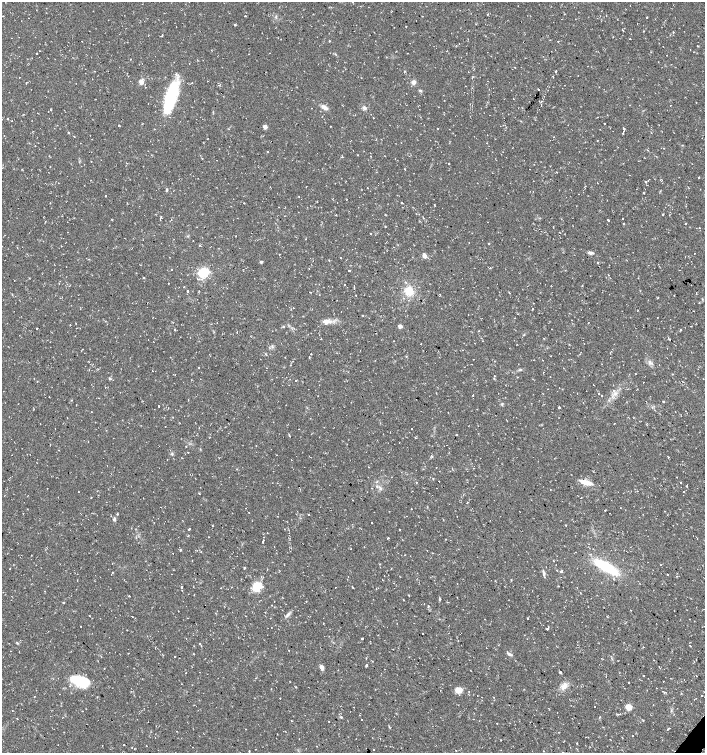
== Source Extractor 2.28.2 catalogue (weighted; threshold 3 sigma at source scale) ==
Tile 6 of 4 x 4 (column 2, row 2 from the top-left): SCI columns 1639-3043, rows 3002-4502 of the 6025 x 6006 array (HDU 1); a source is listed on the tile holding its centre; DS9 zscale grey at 2 x 2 block average (1 PNG px = mean of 2 x 2 image px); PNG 707 x 755 px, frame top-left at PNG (2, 2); no overlay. Shown black and unused: <1% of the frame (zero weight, under 2 of 3 exposures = <1% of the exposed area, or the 3 px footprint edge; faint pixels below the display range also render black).
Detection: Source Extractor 2.28.2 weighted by HDU 2 'WHT'; one run over the whole footprint, this tile lists its part. Background 0.0323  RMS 0.004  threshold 0.018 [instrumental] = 3 sigma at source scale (4.5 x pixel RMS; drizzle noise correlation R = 1.50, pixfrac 1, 0.0396/0.0396 arcsec/px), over >= 5 px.
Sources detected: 339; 2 inside a brighter object's white glare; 41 cosmic-ray / hot-pixel residue — not listed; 5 inside a brighter listed object's ellipse — not listed separately; the other 291 listed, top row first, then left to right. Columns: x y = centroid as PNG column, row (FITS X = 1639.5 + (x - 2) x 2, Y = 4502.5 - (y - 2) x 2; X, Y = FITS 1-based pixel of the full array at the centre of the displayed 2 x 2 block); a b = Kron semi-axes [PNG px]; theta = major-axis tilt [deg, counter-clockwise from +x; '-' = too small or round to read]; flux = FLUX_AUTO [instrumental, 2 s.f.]
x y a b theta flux
487 14 3 2 - 0.62
606 15 2 2 - 0.37
245 16 2 2 - 0.71
646 17 2 2 - 0.77
28 18 2 2 - 1.3
476 24 2 2 - 0.44
234 25 3 2 - 0.92
176 27 2 2 - 0.3
623 30 2 2 - 1.4
643 31 2 2 - 0.36
673 32 2 2 - 0.55
613 37 2 2 - 0.42
630 39 2 2 - 0.62
329 41 3 2 - 0.54
459 44 2 2 - 0.36
697 46 2 2 - 1.1
690 49 2 2 - 1.3
37 53 2 2 - 2.2
270 53 2 2 - 0.29
515 67 2 2 - 2.1
345 69 2 2 - 0.48
95 71 2 2 - 0.4
20 77 2 2 - 0.87
553 77 2 2 - 0.64
141 82 5 4 - 5.3
413 82 5 4 - 3.9
192 83 2 2 - 0.4
219 85 2 2 - 1.3
466 86 2 2 - 0.35
538 89 2 2 - 2.4
420 90 4 3 - 1.4
171 96 32 12 73 58
513 99 2 2 - 0.32
541 101 2 2 - 1.4
696 102 2 2 - 0.35
324 107 9 5 -30 3.7
364 108 6 4 -20 2.2
50 109 2 2 - 0.75
48 111 2 2 - 0.36
373 118 2 2 - 1.6
7 119 2 2 - 1
604 123 2 2 - 1
659 125 2 2 - 0.29
118 126 2 2 - 0.57
265 127 4 4 - 3.6
437 128 2 2 - 0.54
623 128 2 2 - 2
505 130 2 2 - 0.4
623 132 3 2 - 3.2
69 133 2 2 - 0.99
4 135 2 2 - 0.48
74 137 2 2 - 0.39
207 139 2 2 - 0.41
309 142 2 2 - 0.25
663 148 2 2 - 0.89
342 156 2 2 - 1.9
202 158 2 2 - 0.57
449 163 2 2 - 7.7
405 169 2 2 - 0.56
376 172 2 2 - 0.31
556 172 2 2 - 0.91
629 175 2 2 - 0.4
699 177 2 2 - 0.52
645 182 2 2 - 1
367 188 2 2 - 1.5
166 189 4 3 - 1
643 193 2 2 - 1.1
579 194 2 2 - 0.62
105 196 2 2 - 8.9
317 202 2 2 - 0.51
244 203 2 2 - 0.45
402 203 2 2 - 0.85
434 204 2 2 - 1.1
416 214 2 2 - 0.33
336 215 3 2 - 0.37
662 215 2 2 - 4.6
623 218 2 2 - 4.2
608 220 2 2 - 7.4
623 223 2 2 - 2.7
699 228 2 2 - 0.49
370 233 2 2 - 0.84
306 239 3 2 - 0.39
489 243 3 2 - 0.48
343 249 2 2 - 0.33
591 253 6 3 -1 2.6
694 253 2 2 - 1.4
280 254 2 2 - 3.9
424 256 6 4 -70 3.7
340 257 2 2 - 1
261 262 3 3 - 1.5
598 263 3 2 - 0.71
171 269 2 2 - 0.53
349 271 2 2 - 8.2
204 272 3 3 - 94
608 275 2 2 - 0.37
144 277 2 2 - 1.2
168 283 2 2 - 0.65
345 284 2 2 - 0.61
184 287 2 2 - 4.2
354 287 3 2 - 0.74
187 291 2 2 - 1.9
409 291 11 10 - 15
12 294 3 2 - 0.4
356 295 2 2 - 1.8
440 295 2 2 - 0.93
533 303 2 2 - 1.4
293 308 2 2 - 0.53
533 308 2 2 - 1.5
518 314 2 2 - 0.81
362 315 3 2 - 0.51
670 319 2 2 - 0.43
328 321 9 5 -6 4.8
70 325 2 2 - 0.35
400 326 4 4 - 2.6
691 326 2 2 - 0.68
284 327 3 2 - 0.53
37 328 2 2 - 0.65
681 329 2 2 - 2.5
174 330 2 2 - 3.4
479 331 2 2 - 0.4
524 335 3 2 - 0.64
190 337 2 2 - 0.31
670 339 2 2 - 0.9
153 341 2 2 - 0.24
393 341 2 2 - 0.37
421 344 2 2 - 0.48
311 354 2 2 - 0.48
580 354 2 2 - 0.44
550 356 2 2 - 0.36
309 357 2 2 - 0.48
650 362 8 4 -41 3.1
198 367 2 2 - 0.5
520 369 4 3 - 1
152 371 2 2 - 0.71
173 374 2 2 - 0.29
635 374 2 2 - 0.36
494 376 2 2 - 0.39
110 378 4 3 - 1.1
494 378 3 2 - 0.52
296 381 2 2 - 2.7
643 382 2 2 - 1.2
105 387 2 2 - 0.42
598 394 2 2 - 0.94
472 395 2 2 - 3
602 395 2 2 - 0.4
188 400 2 2 - 0.32
663 402 2 2 - 1
502 404 5 2 - 0.61
159 406 2 2 - 1.4
559 407 2 2 - 7.5
91 412 2 2 - 0.26
614 423 2 2 - 0.38
165 427 2 2 - 0.48
411 429 2 2 - 1
456 435 3 2 - 0.38
415 437 2 2 - 0.46
399 443 2 2 - 0.61
256 445 2 2 - 0.36
447 445 2 2 - 0.48
188 452 2 2 - 0.95
172 454 3 3 - 1.1
668 457 2 2 - 1.2
368 467 2 2 - 0.34
433 478 2 2 - 0.55
586 482 16 5 -15 8.7
680 482 2 2 - 0.64
416 483 2 2 - 1.8
687 485 2 2 - 0.81
380 488 8 2 -48 1.5
436 488 2 2 - 0.38
683 491 2 2 - 3.3
78 492 2 2 - 0.51
367 492 2 2 - 0.33
199 493 4 2 - 0.42
91 498 2 2 - 0.69
581 498 2 2 - 0.46
353 500 2 2 - 0.47
467 502 2 2 - 0.66
161 507 2 2 - 0.37
411 509 2 2 - 0.39
605 510 2 2 - 1.2
665 511 2 2 - 0.8
249 513 2 2 - 0.45
309 515 2 2 - 0.74
457 516 2 2 - 0.82
114 519 6 3 -84 1.5
372 522 2 2 - 2.3
189 529 3 2 - 2.7
400 529 2 2 - 1.4
263 537 2 2 - 1.1
388 538 3 2 - 0.86
446 539 2 2 - 0.41
263 542 3 2 - 2.4
589 544 2 2 - 0.3
181 550 2 2 - 1.2
201 551 2 2 - 0.5
173 553 2 2 - 0.27
404 555 2 2 - 0.45
410 556 2 2 - 0.56
553 560 3 2 - 0.35
112 563 2 2 - 0.32
606 567 26 8 -30 47
244 568 3 2 - 0.71
562 571 2 2 - 6.6
113 572 2 2 - 0.42
544 573 7 3 -80 2.3
585 573 2 2 - 0.86
668 574 2 2 - 1
677 576 2 2 - 1
382 580 2 2 - 0.38
511 580 3 2 - 0.69
182 587 3 2 - 1.2
231 587 2 2 - 0.31
257 587 8 7 - 18
335 587 2 2 - 1
353 587 2 2 - 2.1
221 588 2 2 - 0.31
182 590 2 2 - 1.4
45 591 2 2 - 0.33
194 595 2 2 - 0.32
129 596 2 2 - 1.3
440 599 3 2 - 0.91
403 600 2 2 - 1.2
63 602 3 2 - 0.63
447 602 2 2 - 0.6
271 605 2 2 - 0.36
429 606 2 2 - 1.6
265 612 2 2 - 0.61
288 615 8 4 47 2.6
132 616 2 2 - 2
246 616 2 2 - 0.43
414 616 2 2 - 0.64
527 618 2 2 - 8.2
81 626 2 2 - 1.4
547 628 2 2 - 2.1
362 638 2 2 - 18
17 643 4 2 - 0.85
199 644 2 2 - 1.3
201 645 2 2 - 0.72
690 646 2 2 - 2.2
155 648 2 2 - 1
289 650 2 2 - 0.38
193 654 2 2 - 0.4
509 654 6 3 -31 2.1
175 657 2 2 - 2.1
653 660 2 2 - 0.53
372 661 2 2 - 0.33
366 665 2 2 - 7.9
659 666 2 2 - 0.4
322 668 5 3 - 5.2
471 671 2 2 - 0.34
560 672 2 2 - 2
186 673 2 2 - 0.58
644 675 2 2 - 1.6
696 676 2 2 - 0.87
80 681 15 9 -14 39
663 681 2 2 - 0.5
564 686 10 7 61 6.2
296 687 2 2 - 0.66
657 688 2 2 - 0.4
458 690 7 6 - 8.2
665 692 2 2 - 1.1
701 695 2 2 - 0.55
477 696 2 2 - 0.79
34 697 2 2 - 0.41
494 697 2 2 - 0.49
694 699 2 2 - 0.63
594 706 2 2 - 0.72
354 707 2 2 - 1
628 707 3 3 - 29
341 717 3 3 - 0.94
600 717 2 2 - 0.53
17 718 2 2 - 0.49
473 719 2 2 - 0.39
643 720 2 2 - 0.5
291 721 2 2 - 1
479 721 2 2 - 0.31
329 722 2 2 - 2.9
497 723 2 2 - 0.62
389 726 3 2 - 0.75
668 728 2 2 - 17
245 729 2 2 - 0.4
633 736 2 2 - 0.41
380 739 2 2 - 0.41
577 743 3 2 - 0.47
124 744 2 2 - 0.46
58 745 2 2 - 0.59
146 746 2 2 - 1.1
373 750 2 2 - 1.5
249 751 2 2 - 2.6
543 751 2 2 - 0.49
Diffuse or blended objects may show on this block-average render without a row.